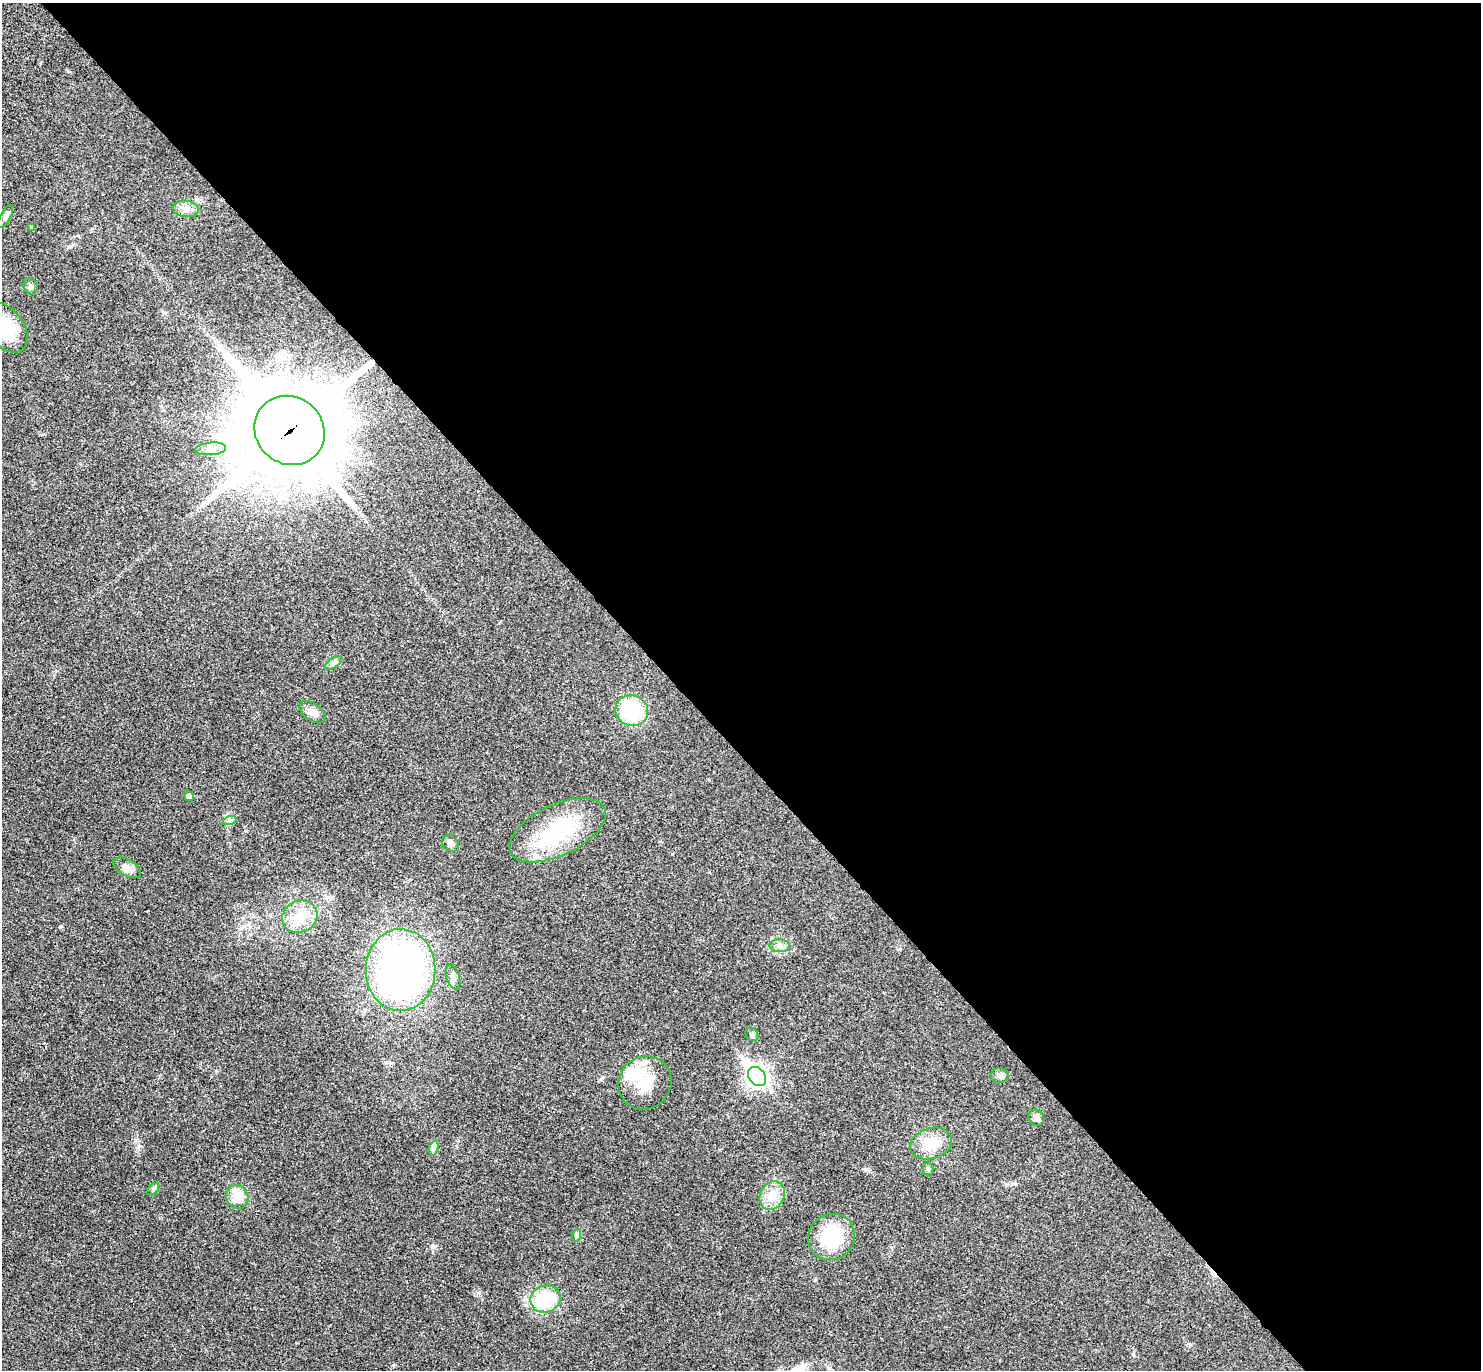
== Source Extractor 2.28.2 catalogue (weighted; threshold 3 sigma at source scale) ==
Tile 8 of 4 x 4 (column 4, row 2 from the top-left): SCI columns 4483-5961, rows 2931-4298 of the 6010 x 6001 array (HDU 1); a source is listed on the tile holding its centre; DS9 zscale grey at full resolution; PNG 1483 x 1372 px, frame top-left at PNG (2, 3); each listed source drawn as its Kron ellipse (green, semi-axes under 4 px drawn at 4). Shown black and unused: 54% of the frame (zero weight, under 3 of 4 exposures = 6% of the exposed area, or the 3 px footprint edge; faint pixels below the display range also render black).
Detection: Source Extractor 2.28.2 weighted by HDU 2 'WHT'; one run over the whole footprint, this tile lists its part. Background 0.0268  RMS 0.0047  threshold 0.0213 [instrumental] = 3 sigma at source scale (4.5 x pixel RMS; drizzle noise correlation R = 1.50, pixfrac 1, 0.05/0.05 arcsec/px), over >= 5 px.
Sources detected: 36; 2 inside a brighter object's white glare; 1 cosmic-ray / hot-pixel residue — neither listed nor drawn; the other 33 listed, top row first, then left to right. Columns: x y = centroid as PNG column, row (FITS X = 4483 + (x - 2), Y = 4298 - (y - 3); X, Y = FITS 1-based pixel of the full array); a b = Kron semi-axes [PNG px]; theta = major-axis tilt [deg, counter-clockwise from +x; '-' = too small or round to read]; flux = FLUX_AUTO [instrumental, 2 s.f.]
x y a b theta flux
186 209 13 8 -7 3.1
5 216 13 5 61 1.4
31 227 4 3 - 0.68
30 286 8 7 - 1.5
5 328 28 18 -52 25
289 430 36 33 -40 6100
211 449 15 6 5 3.2
333 663 10 5 35 1.4
632 711 16 15 - 33
312 712 15 8 -37 3.4
189 796 5 4 - 2.5
230 820 7 4 18 1
558 830 52 25 25 38
450 843 9 7 -40 1.9
127 868 15 8 -29 2.8
300 917 18 15 26 9.5
780 946 10 6 -3 1.9
401 970 41 35 90 180
453 977 12 6 -73 2.1
752 1034 7 6 - 1
757 1076 10 8 -51 220
1000 1076 9 7 1 1.7
645 1083 27 26 - 16
1036 1118 8 7 - 2
931 1144 21 15 18 11
434 1148 7 4 71 1.2
928 1169 6 5 - 0.88
153 1189 7 4 46 0.84
772 1195 15 12 63 7.3
237 1197 12 11 - 6.9
577 1235 7 4 72 0.81
831 1237 24 22 37 23
545 1299 15 13 20 22
Overlapping masked pixels (flux is a lower limit): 1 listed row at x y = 289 430
Isophote crosses this tile's border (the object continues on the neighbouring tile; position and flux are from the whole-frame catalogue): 1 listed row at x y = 5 328
Unlisted compact peaks at least as high as the median listed source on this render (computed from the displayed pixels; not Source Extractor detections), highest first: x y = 815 1280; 479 1293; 433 1245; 139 1146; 865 1169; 1133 1354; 1190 1344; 672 854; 385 1062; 68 71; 61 927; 603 1077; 763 1212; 499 623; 216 1071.